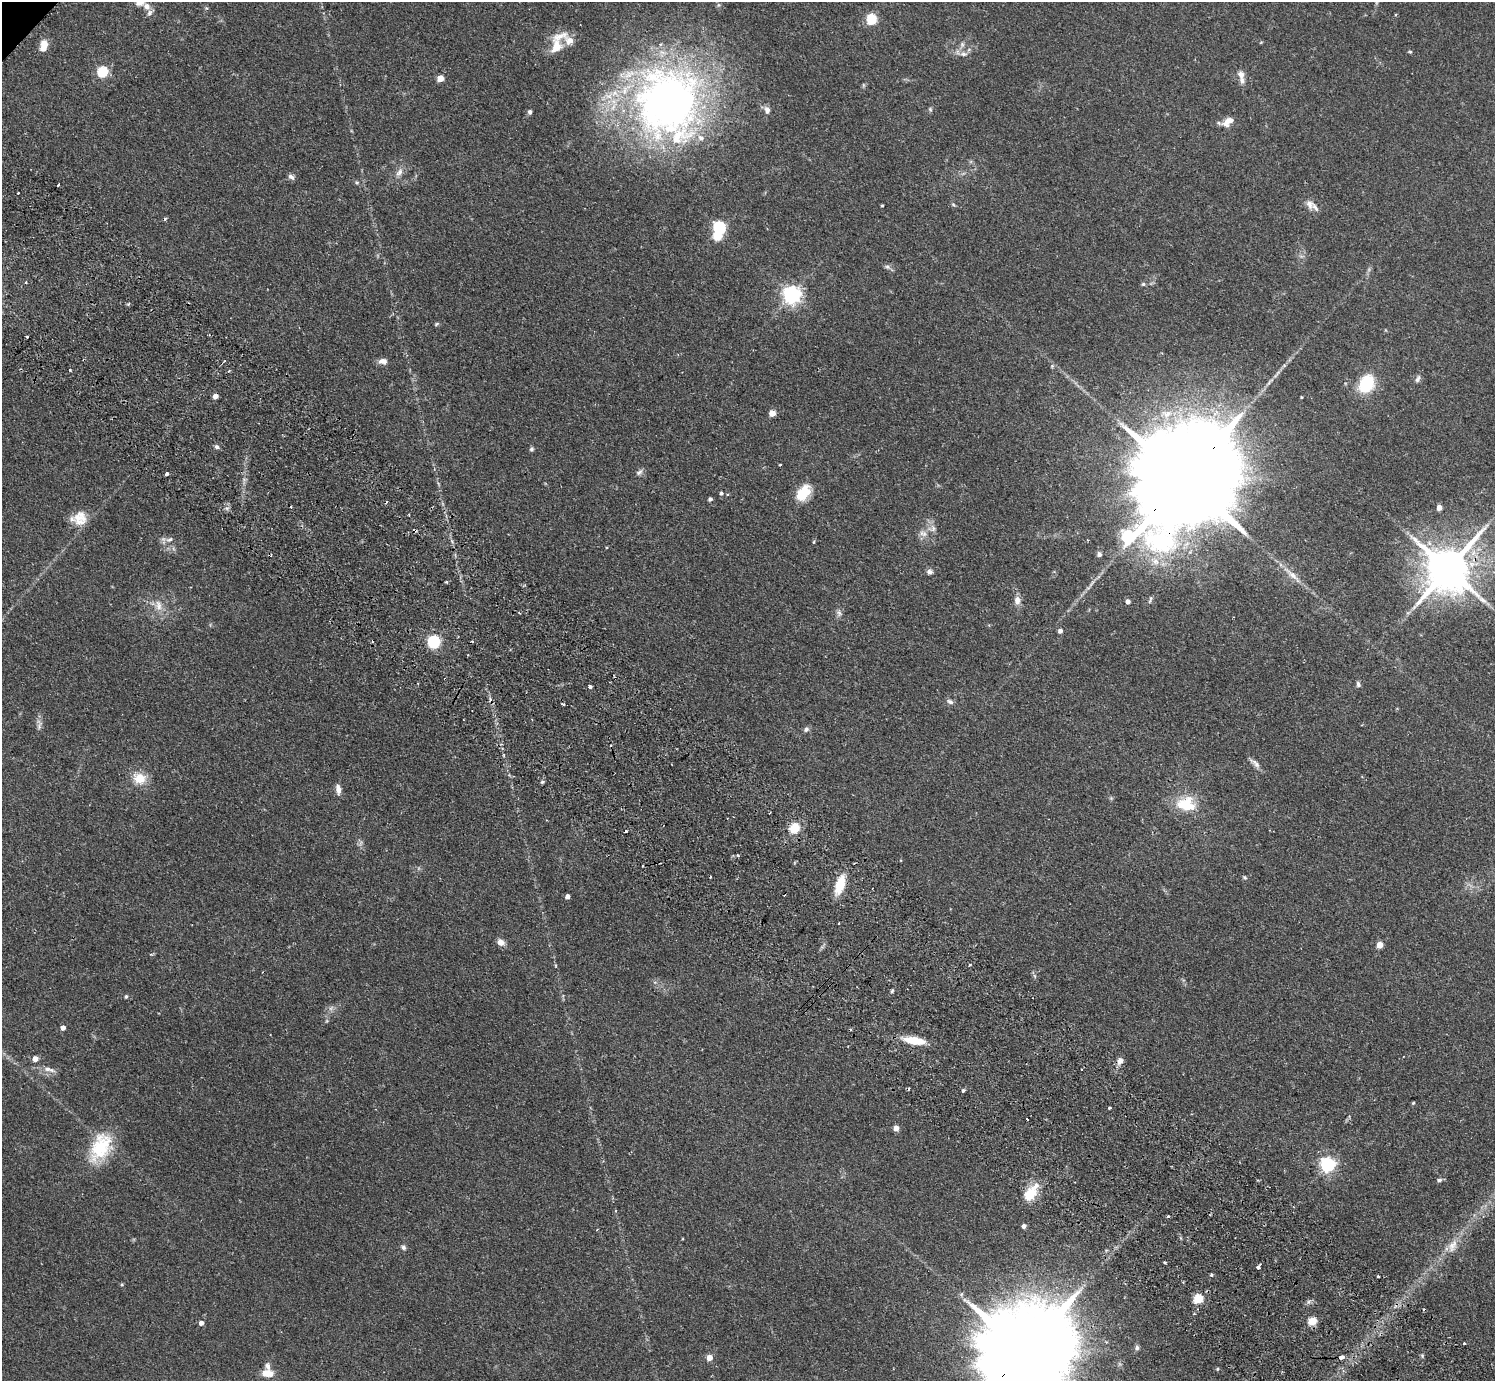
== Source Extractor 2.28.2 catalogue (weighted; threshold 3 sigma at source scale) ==
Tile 6 of 4 x 4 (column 2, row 2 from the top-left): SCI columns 1533-3025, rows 3104-4482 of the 6053 x 6064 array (HDU 1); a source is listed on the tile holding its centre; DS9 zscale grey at full resolution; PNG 1497 x 1383 px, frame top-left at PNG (2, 2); no overlay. Shown black and unused: <1% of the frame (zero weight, under 2 of 3 exposures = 3% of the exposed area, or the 3 px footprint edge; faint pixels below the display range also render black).
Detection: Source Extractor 2.28.2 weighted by HDU 2 'WHT'; one run over the whole footprint, this tile lists its part. Background 0.0814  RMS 0.0058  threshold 0.026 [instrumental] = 3 sigma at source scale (4.5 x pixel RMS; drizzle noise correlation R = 1.50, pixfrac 1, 0.05/0.05 arcsec/px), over >= 5 px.
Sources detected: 143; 1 too faint to see at this stretch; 1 inside a brighter object's white glare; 10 cosmic-ray / hot-pixel residue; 1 long thin detection or spike segment (spike, bleed or trail) — not listed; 12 inside a brighter listed object's ellipse — not listed separately; the other 118 listed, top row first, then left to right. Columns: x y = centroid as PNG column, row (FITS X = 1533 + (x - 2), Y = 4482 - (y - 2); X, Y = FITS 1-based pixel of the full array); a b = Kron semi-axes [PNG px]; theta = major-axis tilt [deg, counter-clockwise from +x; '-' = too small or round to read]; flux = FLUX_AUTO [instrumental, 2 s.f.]
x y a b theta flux
147 6 9 8 - 3.7
872 19 5 5 - 40
44 44 11 9 -67 4.7
962 44 7 6 - 1.4
556 47 20 14 73 9
1410 52 5 3 - 0.64
963 54 10 6 0 2.3
103 72 6 5 - 42
1241 75 10 8 -81 3.2
440 78 5 4 - 10
863 85 6 4 -71 0.63
667 102 89 82 84 310
767 110 11 7 -76 2.5
530 112 6 5 - 1.2
1228 121 17 8 34 5.4
399 172 13 7 54 3.1
291 177 9 6 -39 1.8
357 182 5 4 - 0.72
58 185 3 2 - 1.4
1310 204 12 9 -67 3.3
953 205 6 4 -30 0.79
882 206 3 3 - 0.61
719 227 6 6 - 78
887 267 6 5 - 1.3
25 282 4 3 - 0.86
1143 284 5 5 - 0.97
792 295 6 6 - 240
437 324 6 4 46 0.72
27 337 3 3 - 2.7
224 361 4 3 - 0.65
383 361 10 7 0 3.2
70 370 3 3 - 0.58
229 371 3 3 - 0.8
1418 379 10 6 67 1.8
1366 384 19 13 67 25
215 396 5 4 - 3.6
772 413 5 4 - 7.5
1167 414 13 9 25 5.5
217 447 6 5 - 1.5
531 449 6 5 - 1
780 465 3 2 - 0.62
639 472 10 5 42 1.6
166 474 3 3 - 2.4
1184 480 63 21 47 26000
721 493 5 4 - 1
803 493 19 11 51 14
710 499 4 4 - 1.6
386 502 4 2 - 0.61
1439 507 4 4 - 5.9
78 518 23 13 32 8.6
933 528 11 6 -89 2.5
415 530 5 3 - 1.3
923 533 12 8 -24 3.1
170 539 10 6 22 2.1
1099 554 6 6 - 1.4
1448 569 14 12 51 2500
930 572 8 6 -2 1.7
446 582 3 3 - 0.62
1017 600 10 7 -86 3.4
1128 601 4 4 - 3.1
158 605 16 8 -76 5
839 613 10 5 -74 1.8
1060 631 4 4 - 2.7
434 642 6 5 - 93
1358 684 7 5 -73 1.4
590 686 4 3 - 2.6
950 702 8 6 -25 1.7
563 704 3 3 - 0.94
806 729 7 6 - 1.4
1257 764 9 7 -47 2.2
139 778 15 12 -18 10
542 782 6 4 42 0.82
338 789 12 6 -81 3.2
1186 804 22 16 -6 19
794 828 5 5 - 32
625 831 3 3 - 2.6
1244 877 6 4 -31 0.75
840 885 15 7 72 19
567 897 4 4 - 2.9
501 942 9 7 -22 3.4
1380 945 4 4 - 9.3
970 965 3 3 - 0.73
892 991 5 4 - 0.81
126 996 5 4 - 0.8
63 1028 4 4 - 3.3
914 1041 26 9 -8 12
35 1059 4 4 - 5.3
1120 1061 9 7 69 3.1
47 1069 12 7 -18 3.4
1081 1069 3 2 - 0.78
963 1090 3 3 - 2.7
1413 1103 4 3 - 0.52
1109 1108 3 3 - 1.2
1027 1119 3 3 - 1.7
896 1128 4 4 - 5.4
101 1147 38 23 62 28
1328 1165 6 6 - 140
1439 1180 7 5 10 1.2
1029 1195 21 12 48 11
1168 1216 3 3 - 0.84
1024 1226 4 4 - 2.4
597 1230 3 3 - 0.58
1452 1246 21 11 63 6.8
403 1247 7 6 - 1.4
1258 1267 4 3 - 5
1211 1275 4 4 - 0.95
122 1285 5 4 - 0.63
961 1294 6 5 - 1.1
1198 1299 5 5 - 30
1312 1321 5 5 - 22
201 1323 4 4 - 3
1464 1343 3 3 - 1.5
1137 1348 7 6 - 1.3
1023 1354 40 20 45 15000
1341 1357 5 4 - 4.7
709 1358 4 4 - 7.6
1217 1369 5 3 - 0.55
267 1373 14 8 -6 6.5
Overlapping masked pixels (flux is a lower limit): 4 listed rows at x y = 1184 480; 415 530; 1448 569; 1023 1354
Isophote crosses this tile's border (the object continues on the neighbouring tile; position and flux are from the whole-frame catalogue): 1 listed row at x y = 1023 1354